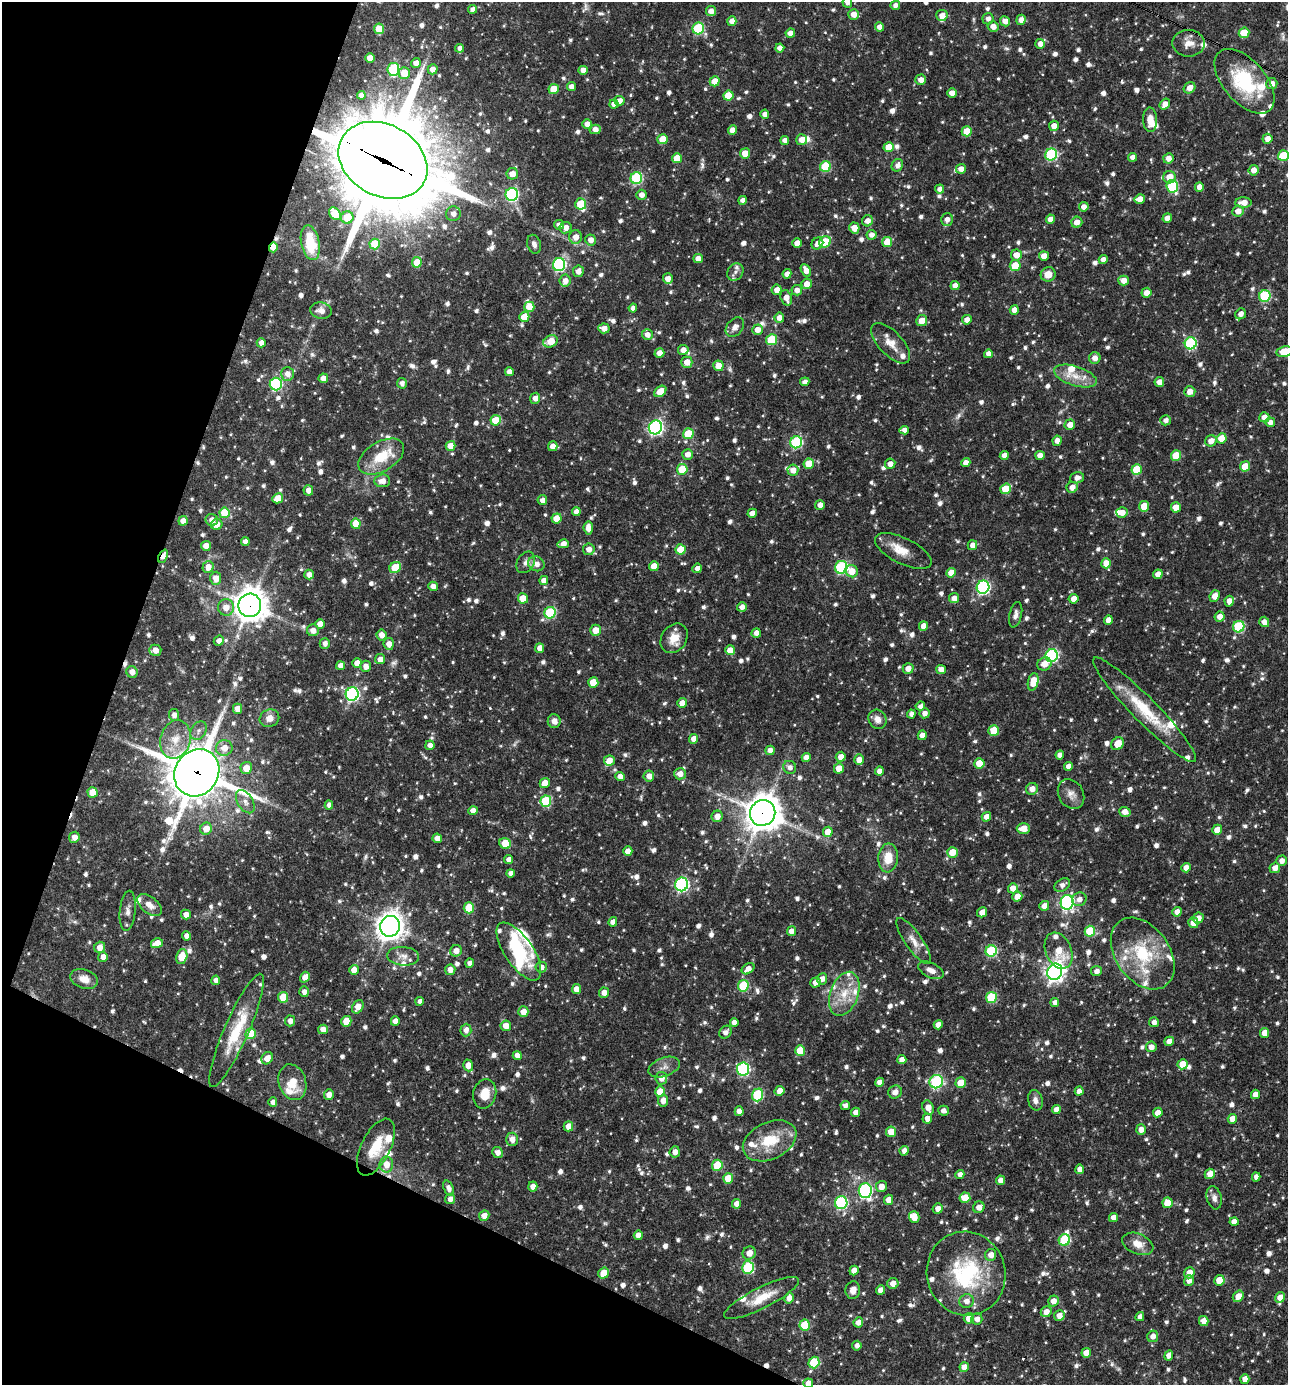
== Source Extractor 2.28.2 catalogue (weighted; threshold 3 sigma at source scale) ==
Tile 9 of 4 x 4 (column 1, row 3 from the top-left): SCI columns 270-1555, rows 1385-2767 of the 5550 x 5536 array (HDU 1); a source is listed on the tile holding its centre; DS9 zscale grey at full resolution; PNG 1290 x 1387 px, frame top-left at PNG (2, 2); each listed source drawn as its Kron ellipse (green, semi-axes under 4 px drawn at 4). Shown black and unused: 19% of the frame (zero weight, under 3 of 4 exposures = <1% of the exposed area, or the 3 px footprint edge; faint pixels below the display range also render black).
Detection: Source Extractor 2.28.2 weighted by HDU 2 'WHT'; one run over the whole footprint, this tile lists its part. Background 0.0649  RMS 0.0036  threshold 0.016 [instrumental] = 3 sigma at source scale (4.5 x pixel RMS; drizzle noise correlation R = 1.50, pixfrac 1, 0.05/0.05 arcsec/px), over >= 5 px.
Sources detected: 1222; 1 too faint to see at this stretch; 1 inside a brighter object's white glare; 4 cosmic-ray / hot-pixel residue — neither listed nor drawn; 43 inside a brighter listed object's ellipse — not listed separately; of the other 1173, all 500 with FLUX_AUTO >= 1.63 (the completeness limit of this list) listed and drawn (673 fainter detections not listed), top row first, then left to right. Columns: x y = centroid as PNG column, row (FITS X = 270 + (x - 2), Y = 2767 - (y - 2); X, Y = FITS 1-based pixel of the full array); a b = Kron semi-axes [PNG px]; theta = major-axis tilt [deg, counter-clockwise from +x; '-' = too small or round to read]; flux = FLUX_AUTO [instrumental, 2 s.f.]
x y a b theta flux
847 2 5 5 - 1.7
895 5 5 4 - 1.8
473 9 4 4 - 1.7
711 11 5 5 - 2.4
853 14 5 5 - 2.9
942 15 6 5 - 2.9
988 19 6 5 - 1.9
1021 20 5 4 - 2.2
732 21 4 4 - 2.5
1005 21 5 5 - 2.4
993 26 5 5 - 2.6
880 27 4 4 - 2.6
698 28 6 5 - 29
379 29 5 5 - 8
790 33 5 4 - 2.5
1244 33 5 5 - 7.9
1189 43 16 13 -1 3.8
1040 44 5 4 - 2.4
460 48 4 4 - 1.9
780 48 4 4 - 2.5
370 58 5 5 - 3.9
416 63 5 5 - 2.5
393 69 6 6 - 30
433 69 5 5 - 2.8
583 70 4 4 - 2.4
404 73 6 5 - 6.5
921 80 5 5 - 2.3
715 81 5 5 - 5.1
1244 81 39 21 -49 26
1272 84 5 5 - 2.6
571 87 4 4 - 2.4
1190 88 6 5 - 2.7
554 89 5 5 - 7.3
952 93 4 4 - 2.9
361 95 4 4 - 2
729 96 5 5 - 11
619 101 5 5 - 2.6
614 104 4 4 - 2.7
1165 104 6 5 - 2.5
765 114 4 4 - 2.1
1150 120 12 7 -88 4.2
587 124 5 5 - 2.3
1054 126 5 5 - 2.5
595 129 6 4 16 2.5
733 130 5 4 - 3.3
967 131 5 5 - 6.9
662 139 5 5 - 6.5
1267 139 5 5 - 2.8
785 140 4 4 - 2
802 140 5 5 - 2.7
889 147 5 5 - 5.5
745 153 5 5 - 4.2
1051 154 6 6 - 37
1283 156 5 5 - 14
1133 157 4 4 - 2.4
677 158 5 5 - 6.4
1168 158 5 5 - 2.5
383 160 47 35 -29 5200
897 165 6 5 - 1.8
825 167 5 5 - 19
961 169 5 5 - 2.2
1254 170 5 5 - 2.8
512 174 6 5 - 3
1169 177 6 6 - 5.3
636 178 6 5 - 33
1172 186 6 6 - 28
1199 187 4 4 - 2.4
940 189 4 4 - 1.7
512 194 6 6 - 45
641 195 5 5 - 2.2
1140 199 5 5 - 2.9
742 200 4 4 - 1.8
1243 203 8 5 2 3.3
581 204 5 5 - 13
1084 207 5 4 - 2.4
1238 211 5 5 - 2.7
335 214 7 5 -54 9.2
453 214 7 7 - 2
347 217 6 6 - 8.5
1167 218 5 4 - 2.6
947 219 6 5 - 2.1
1050 219 4 4 - 2.3
868 221 5 5 - 2.4
1077 222 5 5 - 2.6
559 225 5 4 - 2.1
566 228 6 6 - 2.7
854 228 5 5 - 3.8
872 235 5 5 - 2
575 237 7 6 - 3.2
591 240 5 5 - 2.4
825 242 6 5 - 14
887 242 5 5 - 6.5
310 243 18 9 -78 12
797 243 4 4 - 3.2
817 243 6 5 - 2.1
375 244 5 5 - 10
534 244 9 6 -74 1.9
273 247 5 4 - 3.6
1016 255 5 5 - 3.4
1044 256 5 4 - 3.3
698 259 4 4 - 3
1103 260 5 4 - 2
417 262 5 5 - 6.3
559 265 6 6 - 52
1015 266 5 5 - 6.9
806 270 7 4 -61 2.9
578 271 6 5 - 2.3
735 272 9 7 53 1.6
787 274 5 4 - 2.2
1048 274 7 7 - 4
668 279 5 5 - 2.6
1124 280 5 5 - 3.2
565 281 6 5 - 2.5
807 284 5 5 - 3.1
955 285 4 4 - 2.5
777 290 5 5 - 2.6
797 290 5 5 - 2.2
1146 293 5 5 - 2.7
1265 296 6 5 - 27
786 298 8 5 -73 3
529 307 5 5 - 6.5
633 308 4 4 - 1.8
1014 310 5 4 - 2.8
321 311 11 8 -10 2.7
1241 314 6 5 - 2.2
524 317 5 5 - 6.6
779 318 5 5 - 2.7
922 320 5 5 - 3.8
967 320 5 4 - 2.7
735 327 11 7 51 2.1
604 328 5 5 - 2.7
757 330 5 5 - 3.1
647 335 5 5 - 2.3
771 340 5 5 - 18
550 341 7 6 - 5.4
261 343 4 4 - 2.5
891 343 25 12 -46 5.1
1191 343 6 5 - 37
683 350 5 5 - 2.6
1285 352 8 5 9 9
659 353 5 5 - 2.9
988 354 4 4 - 2.1
1095 358 6 6 - 2.4
687 362 5 5 - 3.7
718 366 5 5 - 4.4
509 372 4 4 - 2.6
287 374 7 6 - 2.8
1075 376 22 9 -17 5.4
323 378 5 4 - 3.1
805 382 5 4 - 1.7
1159 382 5 4 - 2.7
402 383 5 5 - 1.8
276 384 6 6 - 41
660 391 7 5 40 5.4
1190 392 5 5 - 2.9
535 398 5 5 - 2.5
1264 417 5 5 - 2.6
496 420 5 5 - 9
1166 420 5 5 - 1.7
1270 422 5 5 - 1.9
1070 425 5 5 - 3.2
655 427 7 6 - 79
904 430 5 4 - 1.7
688 434 5 5 - 12
1221 438 5 5 - 6.7
1057 441 5 4 - 2.3
1211 441 6 5 - 3
796 442 6 5 - 41
450 446 5 5 - 4.2
553 446 5 5 - 2.4
688 454 5 5 - 2.6
1004 455 4 4 - 2.2
1040 455 5 4 - 2.6
1176 455 5 5 - 9.2
381 457 25 14 31 11
966 463 5 4 - 3.1
809 464 5 5 - 6.8
890 464 5 5 - 2.4
1245 466 5 5 - 6.4
682 469 5 5 - 11
1137 469 5 5 - 12
793 470 5 5 - 2.9
1077 478 7 5 17 2.2
382 481 8 6 3 2.6
1072 487 6 5 - 2.8
1006 489 5 5 - 8.7
308 490 5 5 - 2.5
278 498 5 5 - 4.8
542 500 5 4 - 2.2
820 505 5 5 - 2.1
1144 506 5 5 - 7.2
1176 507 5 5 - 4.7
576 512 4 4 - 2.4
224 513 5 5 - 11
752 513 5 4 - 2.7
1122 513 5 5 - 2.9
557 518 5 5 - 4.8
212 520 6 6 - 2.4
183 521 5 4 - 2.9
217 524 6 5 - 2.9
356 524 5 5 - 7.9
588 528 6 4 -85 3.2
245 542 4 4 - 2
563 544 5 4 - 2.6
972 545 5 4 - 2.4
206 546 5 5 - 3.3
589 549 5 5 - 2.6
681 549 5 5 - 8.6
903 551 31 13 -26 5.7
163 556 7 4 67 2.8
526 562 11 8 59 2
1106 563 5 5 - 4.8
536 564 8 7 - 2.6
654 566 5 4 - 4.5
208 567 6 5 - 3.4
395 567 6 5 - 10
841 567 6 6 - 40
697 568 5 4 - 1.9
852 571 6 6 - 5
951 573 5 4 - 3.8
309 574 5 5 - 2.4
1158 574 5 4 - 2.8
216 578 6 5 - 4
544 580 4 4 - 2.6
433 586 5 5 - 2.1
983 587 7 6 - 62
1215 596 6 5 - 3
523 598 5 5 - 6
954 598 5 5 - 2.5
1073 599 5 4 - 2.8
1229 601 5 4 - 3
250 605 12 11 - 560
226 607 8 8 - 3.6
742 607 5 4 - 2.2
550 613 6 5 - 27
1016 615 13 6 76 1.6
1220 617 5 5 - 2.9
1108 620 5 4 - 2.7
1264 622 5 5 - 1.9
320 624 5 4 - 3.6
923 626 5 4 - 3.1
1239 627 6 5 - 27
313 630 6 6 - 2.7
595 630 5 5 - 4.1
756 633 5 4 - 2.2
381 635 5 5 - 2.6
674 638 16 12 56 5.3
219 641 5 4 - 2
325 643 5 5 - 2
389 644 6 5 - 2.8
540 648 5 4 - 2.7
155 650 6 5 - 2.9
730 650 5 5 - 4.5
1052 656 6 6 - 53
380 659 5 5 - 2.4
357 663 5 4 - 2.8
1044 664 7 6 - 3.3
340 666 4 4 - 2.5
366 666 5 5 - 2.2
908 668 5 5 - 2.6
941 670 5 4 - 2.5
132 672 6 5 - 2.7
593 682 5 5 - 7.9
1033 682 9 5 78 5.6
352 694 7 6 - 62
682 703 5 5 - 2.7
920 706 5 4 - 1.7
237 709 5 4 - 3.2
1145 710 72 12 -46 18
925 713 5 5 - 2
911 714 4 4 - 1.7
174 715 6 5 - 1.9
269 718 10 8 20 3
877 719 10 8 -58 2.7
554 721 7 6 - 2.2
994 730 5 5 - 11
199 731 10 7 59 1.7
922 735 5 4 - 2.4
175 739 19 15 73 7.2
694 739 5 4 - 2.8
1118 744 7 6 - 5
430 745 5 4 - 1.9
224 748 8 8 - 3.6
770 750 5 4 - 2.4
1060 755 4 4 - 2.3
806 757 4 4 - 2.4
841 757 5 5 - 3
609 760 5 5 - 3.3
859 760 5 5 - 3.4
979 763 5 5 - 6.5
1068 766 4 4 - 2.4
790 767 7 6 - 1.8
246 768 6 5 - 4.5
839 768 5 5 - 5
879 771 4 4 - 2
197 773 24 21 56 1700
680 774 6 5 - 2.8
649 776 5 5 - 2.9
620 777 4 4 - 2.8
545 783 5 5 - 3.5
1032 789 6 5 - 2.6
92 792 5 5 - 7.1
1071 794 16 12 -60 2.9
546 801 6 5 - 19
245 802 13 7 -58 2.5
329 805 4 4 - 1.8
473 811 5 4 - 3
1125 812 6 5 - 2.7
763 813 13 12 - 700
717 816 6 5 - 3.1
986 817 5 4 - 2.8
1023 828 6 5 - 4.4
206 829 6 5 - 4.6
1217 830 5 4 - 4.5
828 832 5 5 - 5.7
74 837 5 5 - 2.7
437 838 5 4 - 2.9
505 843 6 5 - 8.9
628 851 5 4 - 3.1
952 852 5 5 - 5.4
888 858 14 10 85 7
509 859 4 4 - 2.4
1282 861 5 5 - 2.3
1186 868 4 4 - 2.8
1275 868 5 5 - 2.5
511 873 4 4 - 2
682 884 7 6 - 57
1062 885 8 6 33 1.8
1013 888 5 5 - 2.8
1017 896 5 5 - 3.6
1079 899 7 6 - 2.2
1067 902 7 6 - 77
149 905 14 8 -38 3.3
1044 906 5 5 - 2.8
469 908 5 5 - 12
128 911 20 8 85 2.5
982 912 5 4 - 3.6
1177 912 5 4 - 2.5
186 915 5 5 - 2.9
1198 918 6 5 - 2.5
613 922 4 4 - 2.6
1193 923 5 5 - 2.9
390 926 10 10 - 360
791 931 5 4 - 2.6
1090 931 5 5 - 14
186 936 4 4 - 2.3
914 941 27 8 -55 3.9
157 943 6 5 - 4.8
100 947 6 5 - 3.2
456 951 6 5 - 2.8
991 951 6 5 - 28
1059 951 19 13 -67 6.7
519 952 34 14 -56 22
1143 954 40 27 -54 23
182 956 8 5 77 7
403 956 16 9 -5 2.6
103 957 5 5 - 2.4
470 963 4 4 - 2.2
541 967 6 5 - 2
748 969 7 5 37 2.3
354 970 5 4 - 3.6
450 970 5 5 - 2.7
931 970 13 7 -25 2.3
1096 971 5 5 - 1.7
1055 972 8 7 - 200
305 977 6 4 56 2.8
84 979 14 9 -19 4.2
822 979 6 5 - 2
216 980 4 4 - 2.5
815 983 5 4 - 3.1
743 986 6 5 - 19
576 989 5 4 - 3
304 992 5 5 - 2
604 993 5 5 - 2.8
844 994 23 14 70 8.5
283 997 5 5 - 9.4
991 997 5 5 - 20
420 1001 4 4 - 1.8
1055 1002 4 4 - 1.7
358 1007 7 5 58 3.4
523 1012 5 5 - 3.5
290 1021 5 5 - 2.2
346 1021 5 5 - 8.2
395 1021 5 4 - 2.6
734 1022 4 4 - 2.2
1154 1022 5 5 - 1.8
938 1025 5 4 - 2.7
506 1026 5 5 - 4
323 1029 5 4 - 2.6
236 1030 61 12 66 16
466 1030 6 5 - 2
725 1032 7 5 52 1.7
1264 1033 5 4 - 3.3
251 1034 5 5 - 12
1169 1041 5 4 - 2.5
1151 1047 5 5 - 2.7
800 1051 5 5 - 8.3
517 1055 4 4 - 2.7
267 1058 6 5 - 3.1
902 1060 5 4 - 2.4
1182 1064 5 5 - 5.6
468 1065 6 5 - 4.2
664 1067 16 9 20 2.5
743 1069 6 6 - 47
661 1078 6 6 - 2.5
292 1082 18 13 -73 7.2
879 1082 5 4 - 2.4
936 1082 7 6 - 43
961 1083 5 5 - 6.7
780 1091 5 4 - 3.5
1079 1091 4 4 - 2.2
660 1092 5 5 - 6.5
895 1092 7 6 - 2.1
485 1094 15 11 75 5.4
1255 1094 5 4 - 2.8
329 1095 5 5 - 2.7
758 1095 6 5 - 27
1035 1100 10 7 -76 1.8
663 1101 6 5 - 3
273 1102 5 4 - 1.8
845 1106 5 4 - 1.7
928 1108 7 5 -70 3.4
1056 1109 4 4 - 2.4
739 1111 5 4 - 2.5
943 1111 5 5 - 1.8
855 1112 4 4 - 2.4
1158 1113 5 4 - 2.6
927 1118 5 4 - 2.5
1232 1119 5 4 - 3.7
568 1126 5 4 - 3.4
1141 1129 5 5 - 2.6
891 1132 5 5 - 4.6
512 1139 7 6 - 2.8
770 1141 28 18 25 13
376 1147 31 14 63 10
904 1151 5 4 - 2.1
498 1152 5 5 - 2.4
675 1152 5 5 - 2.5
386 1165 8 7 - 4
717 1165 5 5 - 15
1080 1169 5 4 - 2.6
960 1174 5 4 - 1.8
1210 1174 5 5 - 3.5
1256 1177 4 4 - 1.7
728 1178 5 5 - 7.4
1000 1180 5 4 - 2.6
533 1187 5 4 - 2.5
881 1187 6 5 - 3.6
448 1188 8 5 -69 1.8
865 1191 7 6 - 63
965 1198 5 5 - 7.1
1214 1198 12 7 -76 1.8
450 1199 5 5 - 1.9
888 1200 5 4 - 3.6
841 1203 6 6 - 43
1168 1203 5 5 - 6.4
737 1204 5 4 - 2.9
979 1207 6 5 - 2.8
938 1209 5 5 - 2.2
484 1216 5 5 - 3.2
914 1217 6 5 - 3.9
1113 1217 5 4 - 2.4
1234 1221 4 4 - 2.5
638 1235 4 4 - 2.7
1064 1240 6 5 - 21
1138 1244 16 10 -22 4.5
749 1253 7 6 - 3.3
991 1255 6 5 - 2.8
748 1267 6 6 - 29
854 1270 5 4 - 3
603 1273 6 5 - 5.1
966 1273 42 39 -75 35
1189 1273 6 5 - 3.5
1219 1280 5 5 - 7
1189 1281 5 5 - 1.9
893 1283 5 5 - 2.8
853 1290 9 7 78 2.4
880 1290 5 4 - 2.6
1238 1296 6 5 - 3.7
1280 1297 5 5 - 3.2
762 1298 42 10 27 8.3
789 1298 5 4 - 2.8
966 1301 7 6 - 2.2
1053 1301 5 5 - 2.8
1046 1312 6 5 - 2.7
1059 1315 5 5 - 2.9
1140 1317 4 4 - 1.8
969 1318 5 5 - 4
977 1319 5 5 - 1.9
1204 1321 5 5 - 3.1
858 1322 5 4 - 2.8
805 1325 5 5 - 12
1153 1336 6 5 - 2.3
857 1346 5 4 - 1.7
1086 1353 5 4 - 3.5
1169 1355 5 4 - 2.6
814 1363 6 5 - 16
964 1367 5 4 - 3.6
1245 1379 5 4 - 2.7
808 1383 5 4 - 2.9
Overlapping masked pixels (flux is a lower limit): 9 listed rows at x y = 1244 81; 383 160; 273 247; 1070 425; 163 556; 250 605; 197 773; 763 813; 808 1383
Isophote crosses this tile's border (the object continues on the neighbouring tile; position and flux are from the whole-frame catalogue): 3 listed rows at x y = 847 2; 1285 352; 808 1383